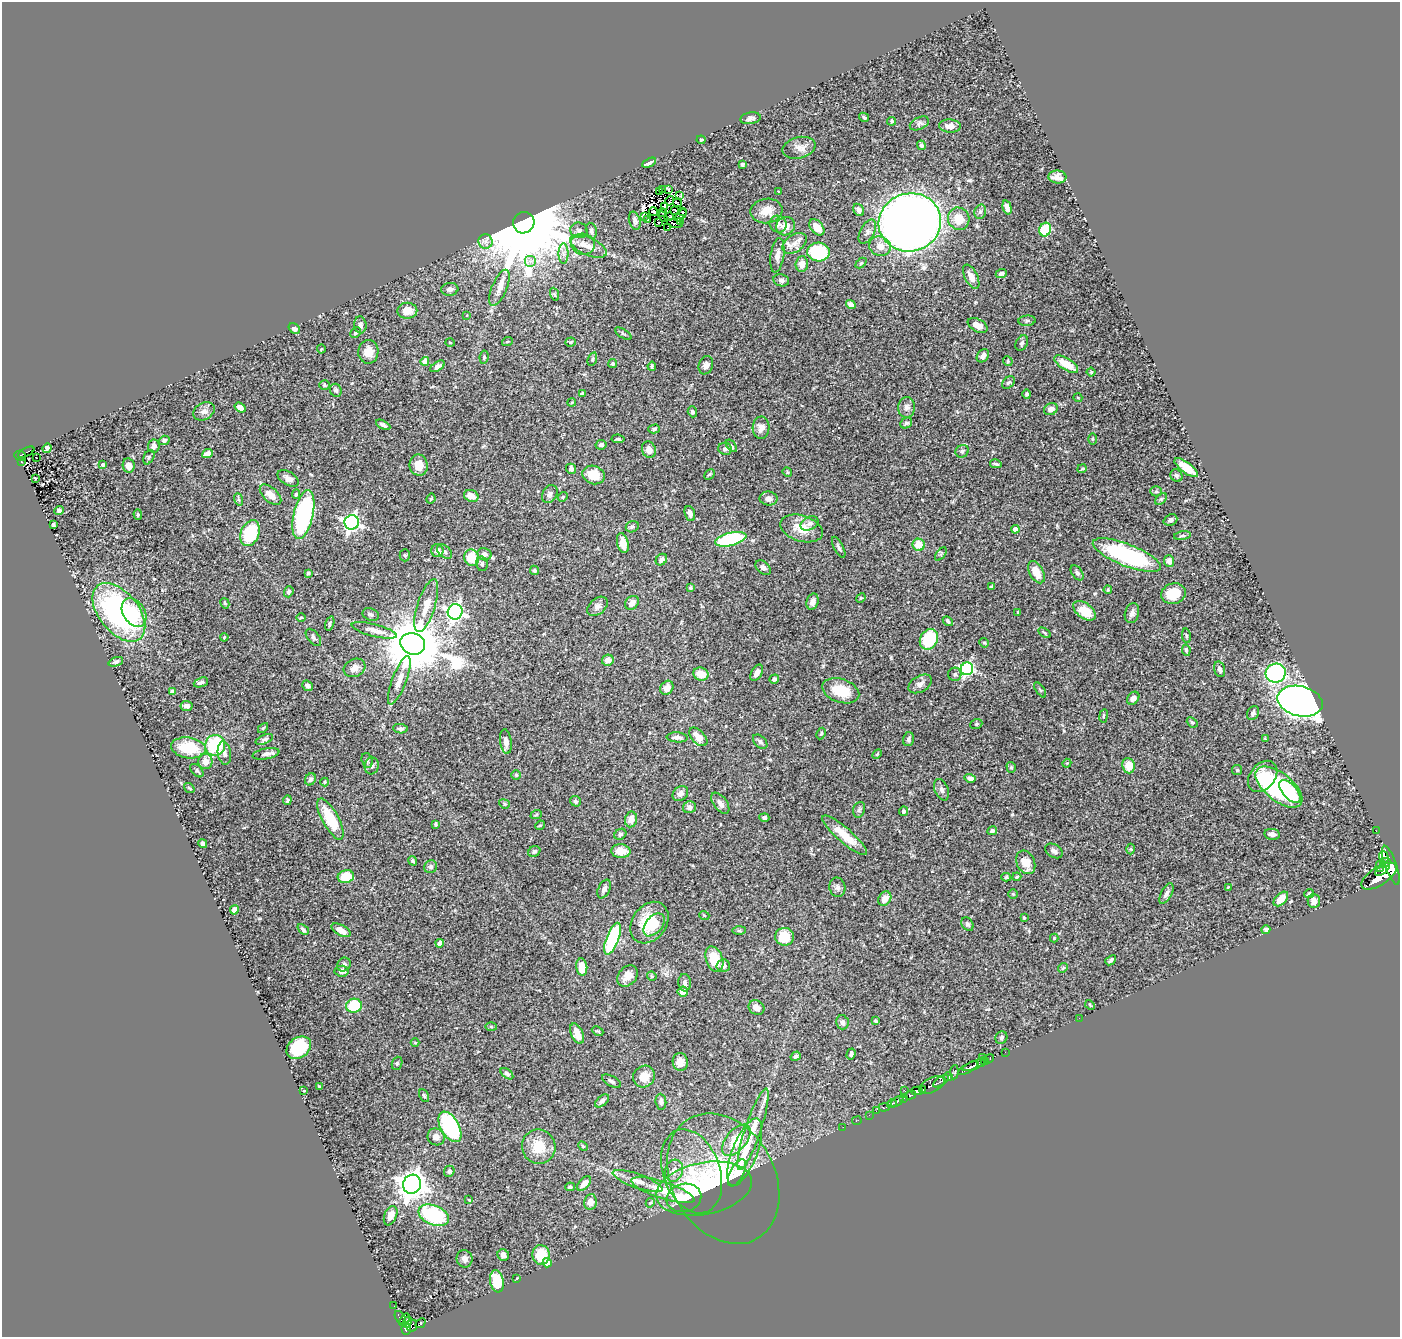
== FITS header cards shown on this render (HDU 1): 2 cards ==
NAXIS1  =                 1398
NAXIS2  =                 1335

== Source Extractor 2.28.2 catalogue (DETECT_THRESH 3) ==
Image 1398 x 1335 px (HDU 1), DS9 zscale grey, 1 PNG px = 1 image px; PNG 1402 x 1339 px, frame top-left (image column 1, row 1335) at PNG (2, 2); each listed source drawn as its Kron ellipse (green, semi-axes under 4 px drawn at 4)
Background 0.44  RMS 0.021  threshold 0.0632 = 3 sigma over >= 5 px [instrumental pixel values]
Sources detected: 422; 4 with non-positive FLUX_AUTO (blend fragments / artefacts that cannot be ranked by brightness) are neither listed nor drawn; the other 418 listed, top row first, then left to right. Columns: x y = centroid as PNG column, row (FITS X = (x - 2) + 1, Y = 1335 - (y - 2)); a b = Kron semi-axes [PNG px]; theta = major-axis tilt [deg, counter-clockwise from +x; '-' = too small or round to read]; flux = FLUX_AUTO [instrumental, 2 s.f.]
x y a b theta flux
864 117 5 3 - 2.3
750 118 10 6 9 4.9
892 121 4 4 - 2.1
919 123 10 6 25 3.6
950 126 11 6 -2 9.9
701 140 4 4 - 1.5
921 145 5 4 - 2.7
799 148 17 10 14 10
649 163 7 3 27 4.3
742 164 3 3 - 2.3
1057 177 9 6 -6 8.9
662 189 3 2 - 3.4
668 190 2 2 - 1.4
659 191 2 2 - 290
779 192 4 3 - 1.5
680 196 3 3 - 2.2
670 201 5 2 - 1.6
677 203 4 2 - 1.5
664 206 3 2 - 2.1
1007 207 7 4 -75 5.3
859 210 6 5 - 5.4
675 211 3 2 - 0.76
766 211 16 12 8 18
653 212 4 2 - 1
682 212 3 2 - 0.24
980 212 7 5 75 3
662 213 4 2 - 1.5
681 215 7 2 49 1.4
663 216 5 2 - 0.75
644 217 2 2 - 10
669 217 4 2 - 2.5
647 219 3 3 - 1.8
959 219 11 10 - 25
635 221 9 5 -73 4
681 221 2 2 - 0.56
658 222 3 2 - 2.5
910 222 31 29 16 1500
524 223 11 10 - 37000
675 223 8 2 -11 0.058
778 224 9 8 - 7.5
785 226 10 9 - 12
817 227 9 6 -51 17
668 228 3 2 - 1.4
1045 229 7 6 - 55
579 230 8 8 - 4.9
591 231 8 5 -78 3.7
867 232 13 7 63 6.3
485 241 7 7 - 6.2
795 243 13 8 34 11
583 244 12 10 -14 12
588 246 20 9 -25 15
880 246 11 9 -22 13
818 252 11 9 -4 110
563 254 10 5 -90 6.4
777 255 17 6 81 9.7
530 261 6 6 - 4.9
861 263 6 4 44 1.7
802 264 8 6 84 10
1001 274 5 4 - 3.2
971 277 13 6 -63 11
781 280 8 6 -12 3.9
499 288 19 7 67 14
450 289 8 6 7 5.4
554 294 6 4 -70 2.4
851 305 5 4 - 6.1
407 311 10 8 2 19
467 315 3 2 - 0.97
1027 321 8 5 5 3.4
360 325 8 6 -84 4.5
978 325 10 6 -28 14
294 329 6 4 -38 6.1
355 333 6 4 45 3.1
623 334 9 4 -32 2
507 342 5 3 - 1.4
570 342 5 4 - 1.6
450 343 4 3 - 1.3
1022 343 8 5 62 3.5
321 349 4 4 - 1.4
368 352 12 10 89 15
983 356 7 5 52 5.8
484 357 6 4 82 2.5
592 359 7 4 71 2.1
425 361 4 4 - 14
1008 361 5 4 - 1.8
613 364 4 4 - 2
1066 364 13 6 -31 27
706 365 9 7 70 5.1
438 366 8 4 32 6.3
652 366 4 3 - 2.3
1091 372 4 4 - 1.7
1008 383 7 5 41 2.9
324 385 5 5 - 2.1
336 390 6 6 - 3.3
582 394 4 3 - 1.5
1027 394 5 4 - 2.5
1078 398 4 3 - 1
572 402 4 3 - 1.2
907 407 10 8 90 6.4
240 408 6 4 -37 7
1051 409 7 5 25 8.6
204 411 11 8 30 7
692 412 5 4 - 2.9
906 423 6 5 - 3.2
383 425 8 4 -28 3.4
761 428 11 8 86 9.9
654 429 6 4 16 1.9
618 439 6 4 -6 1.9
1092 439 5 3 - 1.6
164 440 5 4 - 3.3
601 445 6 4 12 4.6
154 446 6 5 - 6.6
731 446 7 3 -54 2.3
47 448 5 4 - 3.9
725 449 7 6 - 3.6
649 450 8 7 - 11
962 451 7 6 - 3.1
26 452 9 3 28 100
207 454 5 4 - 9.4
20 456 6 4 -5 63
36 457 2 2 - 0.99
149 457 8 5 62 2.5
21 461 2 2 - 2.9
996 464 6 3 -13 2.4
103 465 4 3 - 4.1
419 465 10 9 - 14
129 466 7 6 - 9.9
1186 468 14 5 -37 26
571 469 5 5 - 5.3
1082 469 4 3 - 1.6
787 472 5 4 - 1.5
709 474 6 3 45 1.7
594 475 11 9 -17 27
1176 475 6 5 - 2.8
35 478 3 2 - 1.1
288 478 11 6 -31 8.5
1156 491 5 5 - 2.2
296 494 5 4 - 1.9
550 494 9 7 59 5.6
271 495 13 7 -43 15
471 496 7 6 - 14
563 497 5 4 - 1.8
768 498 9 7 -9 8.1
238 499 6 4 -70 2.2
431 499 5 3 - 1.7
1161 499 7 4 44 2.4
59 510 5 4 - 3.8
690 513 8 5 -71 6.3
138 514 5 4 - 2.4
303 514 25 9 77 210
1170 520 7 5 22 3.7
352 522 7 7 - 420
810 523 9 6 27 5.3
53 525 4 3 - 2.1
632 527 6 5 - 3.1
802 528 22 13 -17 28
1015 529 4 4 - 11
250 533 13 9 68 77
1182 536 8 3 9 2
731 539 16 6 13 130
623 543 10 5 -77 14
919 545 6 6 - 24
839 547 12 4 -63 3.9
437 551 6 6 - 5.2
445 552 9 6 -40 3.4
484 554 7 6 - 5.7
941 554 8 4 53 2.1
405 555 6 5 - 2.3
1127 555 36 11 -21 170
472 558 8 7 - 43
661 560 6 5 - 5.9
1169 561 6 5 - 7.2
482 564 7 5 -80 3.2
763 567 9 6 -41 4.9
534 570 5 4 - 2.6
1036 572 12 7 -61 21
308 573 4 3 - 2.4
1077 573 8 5 -54 3.6
991 587 4 3 - 2.3
690 588 4 3 - 2
1108 590 4 3 - 1.8
289 592 6 4 70 3.5
1173 594 12 10 17 34
861 598 5 4 - 1.8
813 602 8 6 74 8.1
225 603 5 4 - 1.6
632 603 7 6 - 8.8
426 606 27 9 72 22
597 606 12 8 40 6.4
1084 611 13 7 -38 27
119 612 34 20 -51 290
455 612 8 7 - 470
1018 612 4 4 - 1.5
134 613 16 10 -58 37
1132 613 10 7 74 6.2
371 614 8 6 -21 3.8
301 618 5 3 - 1.2
948 621 5 3 - 2.4
330 623 7 4 75 3
374 630 23 6 -14 11
1045 633 7 4 -32 1.7
1186 636 7 3 -82 2.1
224 637 4 3 - 1.2
313 637 10 5 -51 3.6
929 639 11 8 58 71
984 643 5 4 - 1.7
413 644 12 10 -19 10000
1186 650 6 4 -81 2.3
608 660 6 5 - 11
116 662 7 4 21 2.9
355 668 11 8 27 10
967 669 6 6 - 230
1219 669 8 5 -75 4.9
757 673 9 5 61 7.4
1276 673 10 9 - 320
701 674 7 6 - 20
955 674 7 6 - 3.7
774 679 5 4 - 3.9
399 680 25 7 69 16
201 682 7 4 21 3.3
920 684 13 8 31 7.4
308 686 6 4 -41 4.7
667 688 7 6 - 11
1040 690 9 3 -55 1.8
841 691 19 11 -18 41
173 692 4 3 - 4.3
1133 698 7 5 47 6.3
1300 701 23 15 -14 1700
187 706 6 5 - 6.2
1253 713 7 5 62 4.2
1104 716 7 3 81 1.6
1192 722 6 4 -41 2.1
976 724 6 5 - 2.2
263 728 6 3 45 1.8
400 729 7 4 -8 3.9
821 733 6 4 64 2
677 737 10 5 -4 6.5
698 737 11 6 -47 14
264 739 9 4 22 3.2
908 739 7 5 76 3.1
1265 739 4 3 - 1.4
506 742 12 5 -83 9.1
760 742 8 5 -43 3.4
215 745 10 10 - 85
188 748 17 10 -9 58
224 753 12 6 -82 6
266 754 13 5 11 6
877 754 6 3 45 1.4
367 760 7 5 -73 2.8
205 761 7 7 - 12
1067 763 4 3 - 1.4
372 766 8 7 - 4.9
1129 766 8 6 -83 23
1011 767 5 4 - 2.4
1237 770 5 5 - 1.8
197 771 8 5 -46 2.8
516 775 4 4 - 1.9
1263 776 17 12 50 31
970 778 5 4 - 5.9
310 779 6 5 - 3.5
325 782 4 4 - 1.5
1279 787 28 14 -38 210
189 788 6 3 -36 1.6
942 790 11 6 -68 5.1
1290 791 14 7 -48 29
680 794 8 7 - 6.5
287 800 5 3 - 2
576 801 5 5 - 3
720 803 12 6 -52 7.9
504 804 5 4 - 1.8
689 807 6 6 - 6.8
859 810 8 5 71 3.3
903 811 5 4 - 2.8
536 815 6 3 20 1.7
764 818 5 4 - 3.8
330 819 23 8 -61 52
631 819 8 6 80 12
436 824 4 3 - 2.2
540 825 5 4 - 1.8
992 831 5 4 - 3.9
1376 831 2 2 - 4.7
620 834 6 5 - 2.7
1272 834 7 5 -11 6.5
845 835 29 7 -41 29
203 844 5 4 - 4.9
1131 849 5 3 - 1.3
534 851 6 5 - 3.1
621 851 9 7 -5 18
1054 851 9 6 -32 4.6
1384 857 6 4 -73 260
413 861 5 4 - 2.1
1026 862 12 9 -63 20
1385 863 6 4 42 450
1391 865 20 5 -70 1800
1380 866 6 4 74 160
431 867 6 6 - 3.3
1383 869 9 3 38 590
1379 876 20 9 33 2400
346 877 8 6 16 32
1006 877 5 4 - 2.1
1017 877 4 3 - 1.5
837 887 10 8 -78 5.2
1228 887 4 4 - 1.1
604 889 10 6 65 5.2
1013 894 5 4 - 1.7
1166 894 11 5 62 5.9
1309 894 5 4 - 2.3
885 899 7 6 - 13
1281 899 9 5 45 17
1314 901 7 6 - 9.3
234 910 5 4 - 7.5
704 915 5 3 - 1
1024 917 3 3 - 1.1
649 923 22 17 54 50
967 924 7 5 -56 4
654 925 13 8 50 18
303 929 6 4 -39 2.9
341 930 10 5 -29 12
739 930 7 4 1 2.5
1266 930 4 4 - 2.8
784 937 9 9 - 33
1054 938 4 4 - 1.2
613 939 17 6 69 130
440 943 4 4 - 6.7
714 959 13 8 -71 33
1111 960 6 3 40 3.2
344 965 7 6 - 4.5
723 966 7 6 - 5.6
582 967 8 5 -83 23
1063 968 5 4 - 1.8
342 971 7 5 -6 6.3
628 976 12 9 49 13
652 976 5 4 - 1.7
685 983 8 6 -85 4.1
683 991 5 5 - 15
1090 1005 6 3 -46 1.6
354 1006 8 7 - 55
756 1008 8 7 - 8.3
1079 1018 2 2 - 68
875 1021 4 3 - 1.6
842 1022 7 6 - 5.1
491 1027 5 3 - 1.7
598 1031 6 3 -25 1.6
577 1034 11 6 -67 13
1001 1038 6 5 - 2.8
415 1043 4 3 - 1.1
299 1048 13 10 37 56
1005 1052 2 2 - 7.9
851 1054 6 4 75 3.6
796 1056 5 4 - 3.8
982 1057 2 2 - 22
984 1060 3 3 - 46
987 1060 7 3 31 89
680 1062 9 7 -80 11
397 1063 7 5 70 2.3
980 1063 4 3 - 100
975 1065 13 4 20 310
968 1068 12 3 30 400
954 1072 7 4 85 130
507 1074 7 4 -38 3
644 1077 11 10 - 19
948 1077 4 3 - 230
611 1081 10 5 -29 4
941 1081 9 4 34 120
932 1085 13 7 26 330
319 1086 3 2 - 1.1
923 1089 4 3 - 170
304 1091 3 2 - 1.2
905 1091 2 2 - 8.1
917 1091 6 4 -1 390
910 1095 6 3 12 180
424 1096 7 4 -63 2.1
903 1098 4 3 - 190
602 1101 8 5 41 3.6
661 1102 8 5 -85 4.3
897 1102 7 3 37 210
892 1103 5 3 - 140
884 1107 5 3 - 88
876 1111 2 2 - 7.7
869 1115 2 2 - 8.3
857 1121 5 2 - 6.7
450 1127 16 9 -61 160
843 1127 2 2 - 2.5
753 1129 43 8 72 31
436 1137 9 8 - 9.6
736 1140 18 10 50 45
583 1146 5 4 - 1.8
539 1147 17 17 - 30
745 1152 36 12 69 49
449 1171 6 5 - 3.6
674 1171 11 9 74 9.8
691 1171 43 28 -70 89
737 1173 15 7 62 38
723 1179 69 51 -61 180
638 1181 26 7 -19 16
584 1183 9 5 47 9.1
412 1184 9 9 - 1600
570 1187 5 3 - 2.8
704 1188 48 26 11 87
663 1190 33 8 -18 32
684 1198 18 14 13 46
469 1200 4 2 - 1.2
590 1202 8 6 81 11
650 1203 5 3 - 1.4
434 1215 16 9 -23 120
391 1216 10 6 67 11
503 1255 6 5 - 6.9
541 1255 10 8 -86 40
464 1259 9 8 - 6.3
547 1263 5 4 - 18
517 1278 4 3 - 1
497 1281 11 6 -80 36
394 1306 2 2 - 3.9
400 1317 7 4 -57 66
404 1320 7 3 53 130
407 1322 6 3 64 210
420 1323 5 4 - 94
412 1326 6 5 - 150
406 1328 6 4 82 240
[4 non-positive-flux detections neither listed nor drawn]